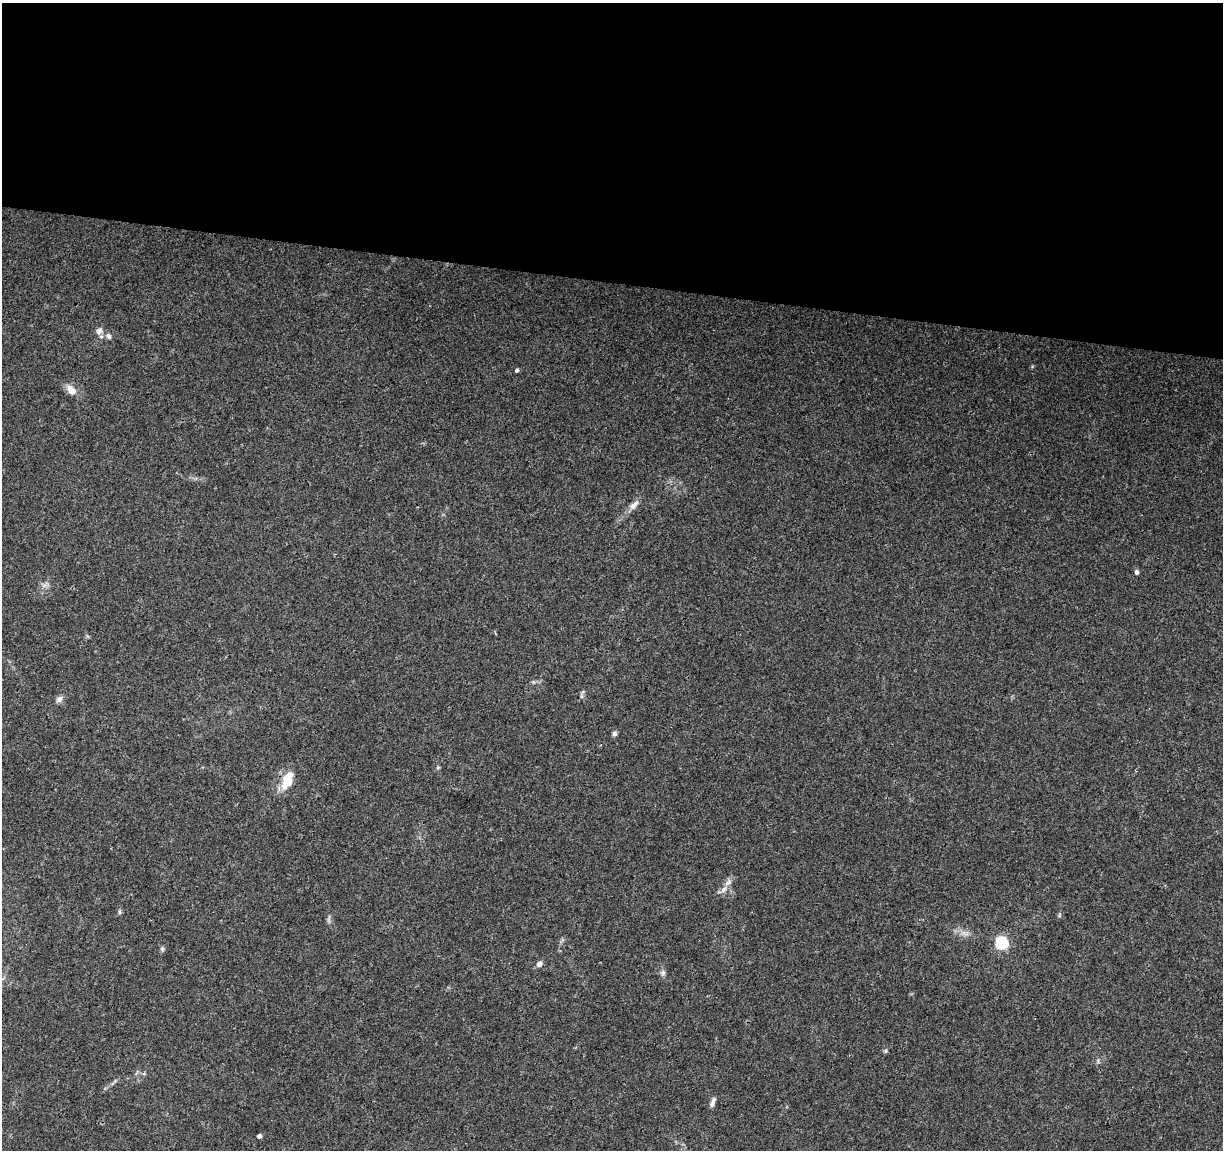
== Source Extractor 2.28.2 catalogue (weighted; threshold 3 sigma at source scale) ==
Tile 3 of 4 x 4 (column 3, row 1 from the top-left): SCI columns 2444-3664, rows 3668-4815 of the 4895 x 5100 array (HDU 1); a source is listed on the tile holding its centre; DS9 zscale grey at full resolution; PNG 1225 x 1152 px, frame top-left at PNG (2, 3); no overlay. Shown black and unused: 24% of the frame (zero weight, under 3 of 4 exposures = <1% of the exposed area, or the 3 px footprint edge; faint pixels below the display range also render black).
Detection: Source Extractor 2.28.2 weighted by HDU 2 'WHT'; one run over the whole footprint, this tile lists its part. Background 0.0215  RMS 0.004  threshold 0.0182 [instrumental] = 3 sigma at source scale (4.5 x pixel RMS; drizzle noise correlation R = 1.50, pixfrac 1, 0.0396/0.0396 arcsec/px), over >= 5 px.
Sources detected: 23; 2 inside a brighter listed object's ellipse — not listed separately; the other 21 listed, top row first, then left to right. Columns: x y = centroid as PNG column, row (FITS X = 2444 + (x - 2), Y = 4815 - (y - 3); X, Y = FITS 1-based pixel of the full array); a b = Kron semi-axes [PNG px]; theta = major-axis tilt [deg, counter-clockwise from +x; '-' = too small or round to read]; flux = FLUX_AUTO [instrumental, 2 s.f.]
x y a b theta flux
99 331 10 8 52 2
108 336 9 7 -51 1.6
517 370 4 4 - 1
71 390 13 9 -41 4.1
634 505 16 7 44 2.7
1136 572 5 4 - 1
44 585 7 4 19 1.2
581 696 6 4 -72 0.67
59 699 9 7 45 1.7
614 733 6 5 - 1.1
438 768 5 5 - 0.53
287 783 25 11 60 7.3
724 889 11 7 50 2.1
119 912 6 4 -89 0.62
1001 943 6 6 - 51
162 949 6 5 - 0.72
539 964 8 6 48 1.6
663 973 8 7 - 1.1
886 1051 6 5 - 0.64
713 1102 13 5 73 1.7
259 1136 5 4 - 1